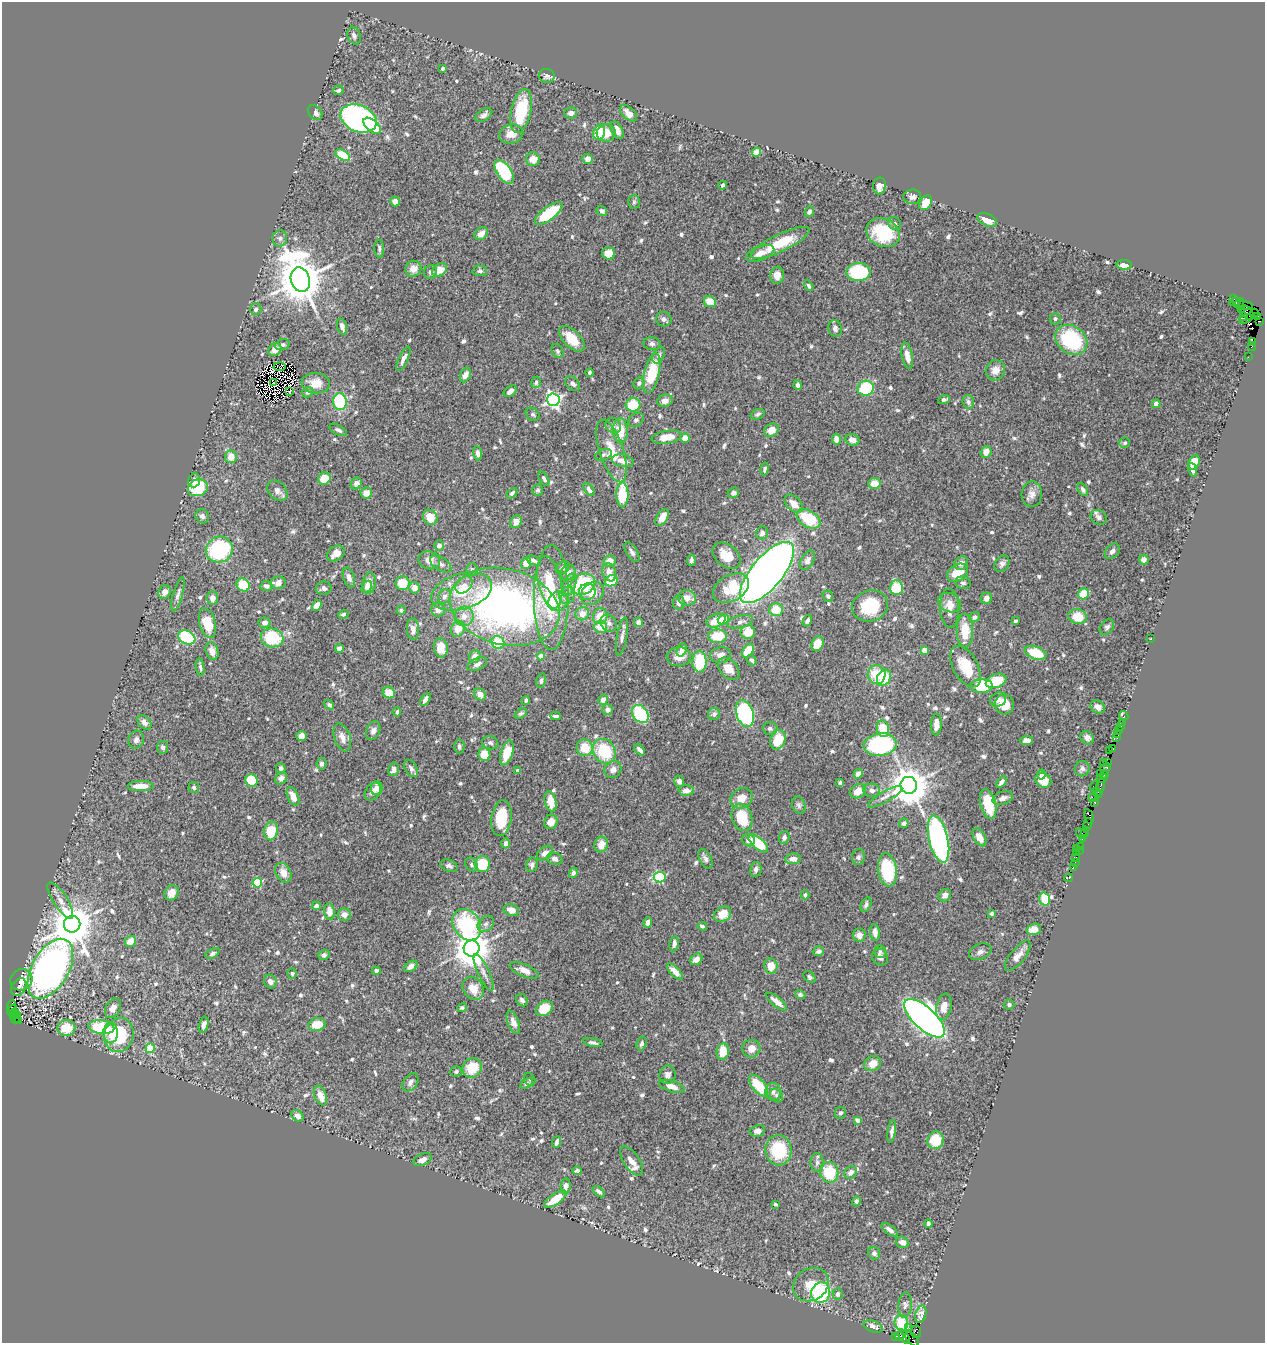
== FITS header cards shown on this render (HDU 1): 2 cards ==
NAXIS1  =                 1263
NAXIS2  =                 1341

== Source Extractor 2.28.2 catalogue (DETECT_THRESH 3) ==
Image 1263 x 1341 px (HDU 1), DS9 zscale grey, 1 PNG px = 1 image px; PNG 1267 x 1345 px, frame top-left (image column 1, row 1341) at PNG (2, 2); each listed source drawn as its Kron ellipse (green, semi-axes under 4 px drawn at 4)
Background 0.809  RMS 0.027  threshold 0.0816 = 3 sigma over >= 5 px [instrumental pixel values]
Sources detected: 724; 4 with non-positive FLUX_AUTO (blend fragments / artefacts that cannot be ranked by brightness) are neither listed nor drawn; of the other 720, the 500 brightest by FLUX_AUTO listed and drawn (220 fainter detections omitted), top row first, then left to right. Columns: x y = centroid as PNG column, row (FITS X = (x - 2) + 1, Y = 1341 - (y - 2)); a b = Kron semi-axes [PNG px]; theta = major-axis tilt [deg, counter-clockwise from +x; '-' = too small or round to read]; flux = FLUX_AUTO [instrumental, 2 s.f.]
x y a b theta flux
354 36 9 6 -70 5.9
443 68 3 3 - 4.8
547 76 8 7 - 5.6
339 90 5 4 - 3.8
521 111 22 10 78 98
315 113 8 6 -51 11
571 113 6 5 - 8.6
628 113 10 6 -43 13
484 115 9 5 34 7.6
358 118 19 13 -22 580
372 126 10 5 -41 64
617 130 9 5 -60 14
599 132 8 6 69 67
606 133 9 9 - 19
511 134 12 9 15 20
757 152 4 4 - 40
343 155 8 4 -30 50
533 159 7 6 - 19
587 159 5 5 - 10
504 172 14 7 -55 110
723 185 4 3 - 5.1
879 186 8 6 86 12
912 197 9 7 8 7.9
395 201 5 5 - 13
634 202 7 6 - 3.8
926 203 8 5 57 27
602 211 5 5 - 6.5
809 212 5 4 - 6.9
549 213 16 6 37 93
987 220 10 6 -27 23
894 223 7 6 - 4.3
883 233 17 14 -26 88
481 234 7 5 40 14
280 238 8 7 - 5.6
780 243 32 9 26 63
379 249 9 5 -87 4.6
609 253 6 6 - 22
760 253 15 7 21 16
1124 265 8 4 -1 13
413 269 8 8 - 14
440 270 8 6 32 23
480 271 7 5 -2 5.2
431 272 7 6 - 5.8
858 272 12 9 -1 160
777 275 8 7 - 17
300 280 12 9 -73 9000
809 286 6 3 -59 3.7
1234 299 3 2 - 23
710 302 6 5 - 27
1235 302 6 3 15 75
1239 303 5 3 - 56
1243 305 10 3 -7 120
256 309 6 5 - 6.1
1242 309 2 2 - 28
1247 313 8 5 -51 75
1254 313 4 3 - 27
1243 316 3 2 - 56
1257 316 3 2 - 12
664 319 8 7 - 6.1
1055 319 6 5 - 4.2
1245 319 7 3 26 78
1259 321 4 2 - 30
342 327 8 4 -72 9.4
835 328 8 6 -76 7.2
572 339 16 8 -46 41
1071 340 17 13 -37 150
1253 341 4 3 - 52
652 344 8 6 -6 5.2
282 345 7 5 17 4.4
1252 346 4 3 - 23
275 350 7 5 41 13
557 351 7 5 -60 4.3
659 355 9 5 63 5.3
907 356 13 5 -80 15
1248 357 2 2 - 19
403 359 13 4 65 9.6
279 367 6 3 -5 5
995 370 10 9 - 17
589 373 4 4 - 3.7
652 373 20 7 77 78
465 375 8 5 63 12
274 382 4 2 - 4.4
536 382 6 5 - 5.7
316 383 14 10 -6 26
639 383 6 5 - 4.2
573 384 8 6 -47 6.2
798 385 5 4 - 5.3
866 388 8 7 - 93
290 391 3 2 - 5.4
510 391 7 5 38 11
308 392 6 4 27 5
553 400 6 6 - 540
944 400 6 3 24 6.2
340 401 8 7 - 110
665 401 8 6 17 12
968 402 7 5 -74 5.4
1156 404 4 4 - 8.3
633 405 7 6 - 61
533 414 7 6 - 4.1
758 414 7 5 22 4.2
636 420 9 6 36 5.1
613 426 8 7 - 6.8
338 430 9 5 -28 5.9
771 430 7 6 - 19
620 431 12 7 -89 41
667 437 15 6 8 30
685 438 5 4 - 14
836 439 5 4 - 11
852 440 7 6 - 12
1125 443 5 5 - 4.2
612 451 32 12 -72 46
986 452 6 5 - 15
478 453 7 4 -82 8
603 455 8 5 22 3.9
231 457 6 6 - 17
623 461 11 6 -11 15
1194 462 7 5 65 31
765 469 6 4 78 5.1
1192 470 7 4 -72 6.1
544 478 8 4 -60 4.7
324 479 6 6 - 38
194 480 7 5 71 8.1
356 483 6 5 - 9.4
874 484 6 5 - 24
198 488 10 8 20 83
589 489 7 4 -54 6.2
1083 489 7 4 -62 5
277 490 12 8 -45 11
538 490 6 5 - 3.8
366 493 5 5 - 18
512 493 6 4 46 5.5
733 493 6 5 - 5.6
1032 494 13 10 87 13
622 495 12 6 89 69
794 504 11 7 -44 17
202 516 7 6 - 7.7
430 517 8 7 - 34
1099 517 8 7 - 6.7
662 518 9 5 58 20
808 519 13 8 -33 72
516 522 7 5 67 12
762 533 6 6 - 7.2
439 546 5 5 - 8.3
219 550 14 12 30 160
1112 551 9 6 43 8.4
632 552 11 5 -59 7.7
336 553 9 7 36 15
727 556 16 10 -39 32
1144 559 5 5 - 8.6
429 560 11 8 -20 14
534 560 8 4 -20 5.4
691 560 5 3 - 5.4
807 560 10 6 59 8.1
610 561 6 6 - 19
526 563 5 5 - 23
961 563 7 6 - 10
441 564 12 6 -34 8.7
1002 564 9 7 57 6.6
563 568 7 6 - 6.9
472 570 6 5 - 4.2
609 572 9 6 -70 14
568 573 8 6 42 13
767 573 38 15 50 1700
957 573 11 8 32 33
349 578 10 5 -71 9.4
611 581 6 5 - 50
550 582 26 11 -78 45
278 583 8 6 9 13
369 583 11 6 83 17
402 583 7 7 - 39
963 583 8 6 -12 5.5
583 584 13 10 25 120
243 585 7 6 - 53
464 585 10 7 45 9.4
569 585 12 6 68 9.4
266 586 6 5 - 6.4
367 587 6 4 59 6.8
324 588 8 6 9 7.3
414 588 5 5 - 16
731 588 19 13 29 65
896 588 7 6 - 74
462 591 31 17 16 80
165 592 7 6 - 12
587 592 8 8 - 15
592 593 13 10 46 20
178 594 18 4 74 7.2
1084 594 6 5 - 49
567 595 8 8 - 10
445 596 7 6 - 8.7
828 596 6 5 - 5.3
551 597 52 17 90 140
212 598 6 6 - 11
687 598 9 7 -9 17
986 598 6 5 - 8.8
558 601 11 9 45 19
679 603 7 5 80 8.6
949 603 12 9 -26 12
317 606 6 4 57 17
870 606 18 15 16 80
505 607 56 38 -14 860
950 608 19 9 -88 19
401 610 4 4 - 3.7
438 610 7 6 - 12
776 610 7 6 - 34
343 614 5 4 - 4.4
582 614 7 6 - 18
464 616 9 9 - 16
600 616 8 7 - 28
975 617 5 4 - 4.5
1077 617 9 7 -11 33
723 619 6 5 - 24
716 621 10 6 25 27
807 621 6 4 60 4.9
1015 621 3 3 - 5.3
638 622 5 4 - 10
740 622 13 6 14 7
207 623 15 8 -76 55
265 623 6 5 - 9.9
609 623 9 7 -47 8.3
600 627 6 6 - 27
1107 627 9 6 53 5.1
413 629 11 6 -87 14
458 629 8 7 - 23
965 631 17 8 -88 42
748 632 7 7 - 29
717 636 9 7 5 50
187 637 9 6 -27 100
622 637 19 5 80 9.5
272 638 11 9 -15 98
1151 638 3 2 - 16
498 642 7 6 - 74
817 644 8 5 61 25
441 648 9 7 -82 30
339 649 4 4 - 13
682 650 7 5 69 11
924 650 4 4 - 25
212 651 9 6 -72 14
748 651 7 5 58 41
1035 653 11 6 -21 53
721 655 10 7 8 11
475 656 6 5 - 17
541 656 4 4 - 22
679 657 12 9 1 16
752 660 5 4 - 4
699 662 11 7 89 70
477 664 10 6 26 10
965 666 22 12 -61 57
200 667 8 3 -81 4.1
729 669 13 8 -47 23
877 675 9 9 - 53
884 678 8 6 60 52
541 680 7 4 74 4.7
996 681 10 6 19 44
982 686 11 6 2 83
389 693 6 5 - 27
480 694 6 5 - 15
425 699 7 4 59 7.9
603 700 5 4 - 12
998 700 8 7 - 7.9
526 701 4 3 - 4.2
1004 704 10 10 - 30
329 705 5 4 - 4.1
1098 707 7 6 - 9.4
608 710 5 5 - 7.1
397 712 5 4 - 3.9
521 713 7 4 32 3.7
745 713 14 8 -72 250
640 714 10 7 -52 110
714 714 6 6 - 6.4
556 716 5 3 - 4.1
1124 716 5 3 - 4.9
144 722 8 5 -47 9
1122 722 2 2 - 26
936 725 11 5 85 15
1121 726 3 3 - 100
770 728 7 6 - 5.2
883 729 8 6 -79 44
373 731 9 6 68 8.3
1118 731 3 3 - 13
1118 734 3 3 - 77
302 736 5 5 - 16
342 737 14 8 -71 15
1087 738 7 6 - 9.9
1116 738 3 3 - 49
136 740 9 7 71 7.2
778 740 10 7 74 47
1026 740 7 4 3 9.5
490 743 8 6 -18 5.7
880 745 16 11 9 210
459 746 7 5 -88 4.7
163 747 6 5 - 5.6
585 748 8 8 - 37
1113 748 4 3 - 71
640 750 6 4 -47 7.2
604 751 13 11 -54 90
1110 751 2 2 - 18
507 753 13 6 72 38
484 754 6 6 - 31
1103 763 3 2 - 23
1107 763 4 2 - 19
322 764 6 5 - 6.5
281 768 5 5 - 6.5
411 768 9 5 -60 6.1
1106 768 5 3 - 160
394 769 7 5 76 7.6
613 769 9 8 - 11
1082 769 8 7 - 6.2
517 770 3 3 - 4.8
1100 773 3 2 - 100
858 774 5 4 - 9.8
1041 775 5 4 - 5.8
1104 775 4 2 - 72
281 778 7 5 46 9.4
1102 778 5 3 - 120
252 780 6 6 - 64
1043 780 8 7 - 32
679 781 6 5 - 7.6
1001 782 6 4 53 7.2
840 783 4 4 - 5.3
909 785 8 8 - 6100
1101 785 7 3 76 170
141 786 13 5 1 26
1094 786 5 2 - 25
194 788 6 5 - 4.7
377 788 7 6 - 12
686 790 7 5 -1 14
872 790 8 6 -10 8
373 791 10 7 57 10
858 791 8 6 33 24
1096 791 3 2 - 15
1098 794 3 2 - 23
293 796 10 5 -65 20
885 797 19 5 30 10
741 798 11 9 31 23
1003 798 10 6 17 8.8
1093 798 5 3 - 97
550 801 10 5 -77 30
1095 802 3 3 - 66
988 804 15 7 -77 61
799 805 9 6 -71 5.6
742 817 14 10 -75 61
1089 817 8 3 -76 140
501 818 18 10 82 57
551 822 7 6 - 19
904 823 5 4 - 6
1088 824 6 3 83 88
271 831 9 6 79 51
1085 832 5 2 - 44
1081 834 6 3 -36 98
784 837 6 5 - 6.1
979 837 10 6 -63 14
938 839 24 9 -76 540
1082 839 2 2 - 42
749 840 6 6 - 11
506 843 5 4 - 7.9
758 843 12 5 -42 67
601 844 8 6 72 20
1080 846 2 2 - 18
1077 848 3 2 - 13
1079 850 3 2 - 11
1076 852 2 2 - 12
545 853 9 6 39 9.9
858 857 8 6 80 4.8
1076 858 3 3 - 91
555 859 8 6 -17 8
705 859 10 6 -63 6.3
793 859 8 5 2 11
1075 862 4 2 - 22
471 864 7 5 -52 4.7
482 864 8 7 - 62
532 865 7 5 79 6
449 866 9 6 -21 5.8
1073 868 3 2 - 57
756 869 7 5 77 7
887 870 16 9 -81 120
283 873 10 7 -60 18
573 873 5 4 - 4.8
660 877 6 5 - 160
1069 878 4 2 - 10
257 883 5 4 - 82
171 893 8 6 56 15
805 895 4 3 - 3.8
945 895 7 5 48 8.7
1045 899 6 5 - 47
60 900 21 7 -58 14
866 905 8 4 66 4.9
317 906 4 4 - 8.7
511 910 8 6 -18 14
329 911 8 5 -84 18
722 914 9 7 32 30
992 914 4 3 - 4
344 915 6 6 - 10
648 922 5 4 - 9.5
72 924 8 8 - 6300
486 924 9 6 44 6.7
467 925 17 13 -56 150
702 926 4 4 - 4.8
1034 929 7 5 18 15
875 932 8 5 -85 11
859 935 7 6 - 12
130 941 6 5 - 25
674 944 8 4 78 8.6
472 948 8 8 - 4700
819 951 5 5 - 7.4
880 952 6 6 - 4.3
980 952 12 7 22 6.9
212 953 7 4 28 4.8
324 955 6 5 - 4.3
1018 956 18 7 52 15
880 957 9 7 -55 7.3
696 959 7 5 40 12
411 966 7 5 34 9.8
771 966 7 6 - 27
50 969 33 18 60 1100
524 970 15 6 -23 15
376 971 4 4 - 7.3
675 971 10 4 -46 13
292 973 5 4 - 3.8
484 973 20 5 -65 12
809 977 7 5 -39 4.8
21 980 11 10 - 26
270 982 7 6 - 6.6
19 987 9 7 55 6.9
473 988 12 10 -57 24
800 995 5 4 - 5.1
522 1000 7 5 -49 5.8
777 1002 13 4 -39 12
1009 1005 5 5 - 4.2
11 1006 6 3 69 120
944 1007 13 7 78 18
113 1008 10 7 61 13
462 1008 5 4 - 3.9
544 1008 9 7 38 42
12 1010 6 3 51 86
15 1012 3 2 - 68
17 1015 3 2 - 150
14 1016 3 3 - 100
924 1018 26 11 -43 1300
15 1019 4 3 - 130
19 1020 3 2 - 110
513 1022 12 5 -69 13
317 1024 9 6 10 30
204 1025 8 4 75 8.3
101 1027 13 7 -6 100
66 1028 9 8 - 44
111 1033 10 7 89 15
119 1035 17 14 75 110
593 1043 10 4 -13 5.3
642 1043 7 5 73 5
150 1048 4 4 - 62
751 1048 9 8 - 17
723 1052 8 6 77 40
873 1064 9 7 26 18
472 1068 10 9 - 55
456 1071 5 5 - 4.2
668 1075 9 8 - 8.2
530 1079 7 5 -55 4
410 1082 10 6 54 8
526 1083 7 4 31 3.7
672 1086 13 5 -19 12
759 1086 13 6 -51 61
773 1092 8 8 - 7.1
776 1095 7 6 - 4.4
320 1096 10 6 -68 19
840 1113 6 5 - 4.4
297 1116 6 5 - 9.9
857 1120 4 3 - 9.3
757 1131 8 5 9 8.6
892 1131 11 4 82 7
936 1140 9 8 - 45
557 1142 6 3 68 5.5
778 1150 15 13 -85 90
422 1160 9 5 22 12
632 1161 17 7 -56 19
817 1163 9 6 -88 7.4
577 1171 5 4 - 4.8
829 1172 10 9 - 66
850 1173 7 5 47 10
566 1186 8 5 82 7.9
599 1192 7 4 -41 5.4
555 1199 13 5 35 30
857 1201 5 4 - 5.1
776 1204 4 3 - 3.7
928 1224 4 3 - 6.3
890 1230 9 4 -35 8.1
902 1242 7 5 -17 9.7
874 1253 6 6 - 5.4
811 1285 19 15 34 28
821 1293 10 9 - 150
838 1294 6 5 - 5.7
905 1305 12 7 85 6.9
921 1314 9 5 73 8.1
901 1323 8 6 -73 47
873 1326 10 5 -18 9.7
909 1328 3 2 - 5.4
916 1332 6 5 - 84
895 1336 3 2 - 57
900 1336 4 4 - 82
904 1337 8 4 -59 290
912 1339 8 5 -51 160
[220 fainter detections neither listed nor drawn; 4 non-positive-flux detections neither listed nor drawn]